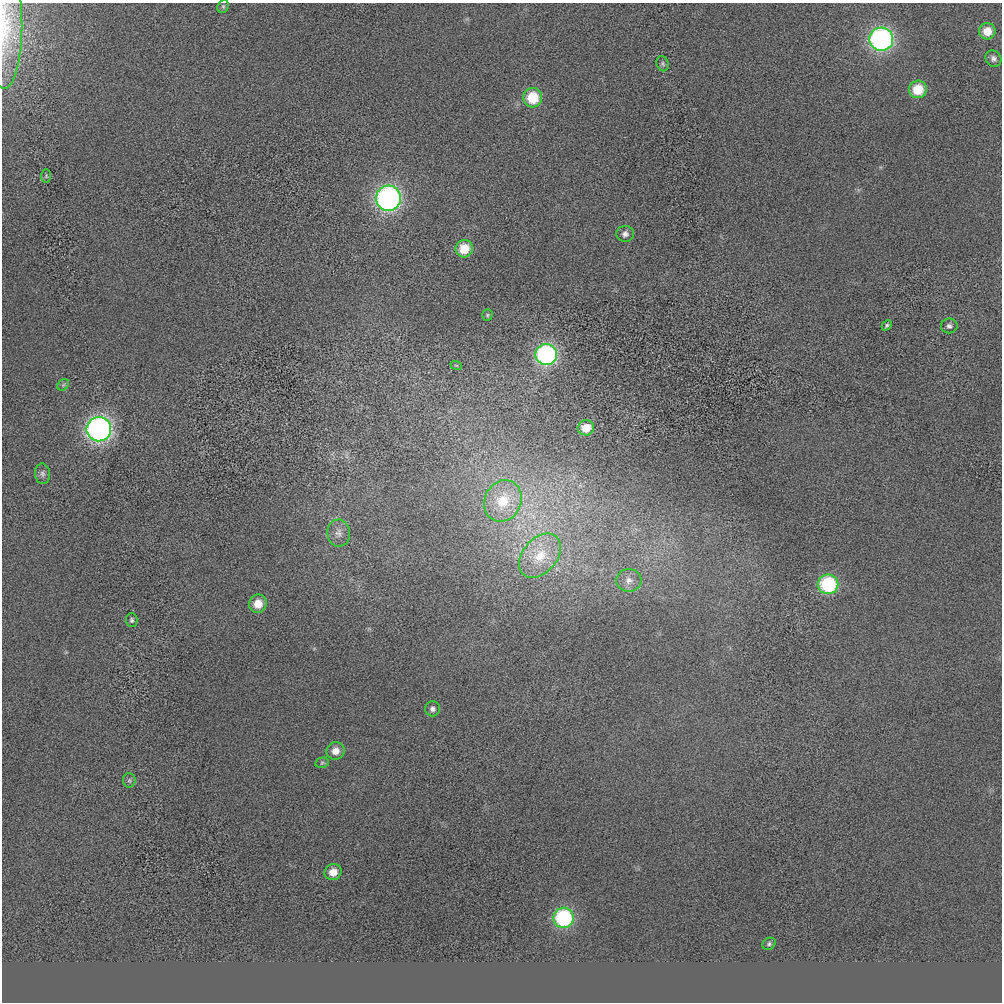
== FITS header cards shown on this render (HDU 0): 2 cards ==
NAXIS1  =                 1000 / length of data axis 1
NAXIS2  =                 1000 / length of data axis 2

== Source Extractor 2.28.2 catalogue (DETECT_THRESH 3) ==
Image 1000 x 1000 px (HDU 0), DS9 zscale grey, 1 PNG px = 1 image px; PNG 1004 x 1004 px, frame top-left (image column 1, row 1000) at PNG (2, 3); each listed source drawn as its Kron ellipse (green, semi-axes under 4 px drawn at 4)
Background -7.34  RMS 410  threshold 1240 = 3 sigma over >= 5 px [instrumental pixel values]
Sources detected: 35; all 35 listed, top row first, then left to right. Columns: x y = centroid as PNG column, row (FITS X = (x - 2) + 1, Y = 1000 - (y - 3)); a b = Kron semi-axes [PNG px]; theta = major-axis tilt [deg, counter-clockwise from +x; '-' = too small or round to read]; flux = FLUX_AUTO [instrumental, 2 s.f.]
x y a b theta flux
223 6 7 5 69 4.9e+04
5 26 63 17 90 1.2e+06
987 31 8 8 - 3.9e+05
881 39 12 11 - 6.9e+06
993 59 8 7 - 1.0e+05
663 64 8 6 -68 6.1e+04
918 89 9 8 - 7.9e+05
533 98 10 9 - 1.0e+06
46 176 7 5 -89 4.5e+04
388 198 12 12 - 8.3e+06
625 234 8 8 - 1.3e+05
464 249 9 8 - 6.8e+05
487 315 5 5 - 4.5e+04
887 325 6 4 46 4.7e+04
949 326 8 7 - 9.6e+04
546 355 10 10 - 5.4e+06
456 365 6 3 -18 2.9e+04
63 385 6 5 - 5.1e+04
586 428 8 7 - 4.8e+05
99 429 12 12 - 9.4e+06
42 474 10 7 -84 9.5e+04
503 501 21 18 64 9.9e+05
339 533 13 11 -84 2.2e+05
540 556 25 17 50 8.2e+05
629 580 12 11 - 2.2e+05
828 584 10 10 - 2.3e+06
258 604 9 8 - 4.2e+05
132 620 7 6 - 6.0e+04
432 709 7 7 - 1.0e+05
335 751 9 8 - 2.6e+05
322 763 7 5 13 4.6e+04
129 780 7 6 - 6.9e+04
333 872 8 8 - 3.4e+05
564 918 10 10 - 3.1e+06
769 944 7 5 35 6.0e+04
At the frame edge (FLAGS 8, measured only in part): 1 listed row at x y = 5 26